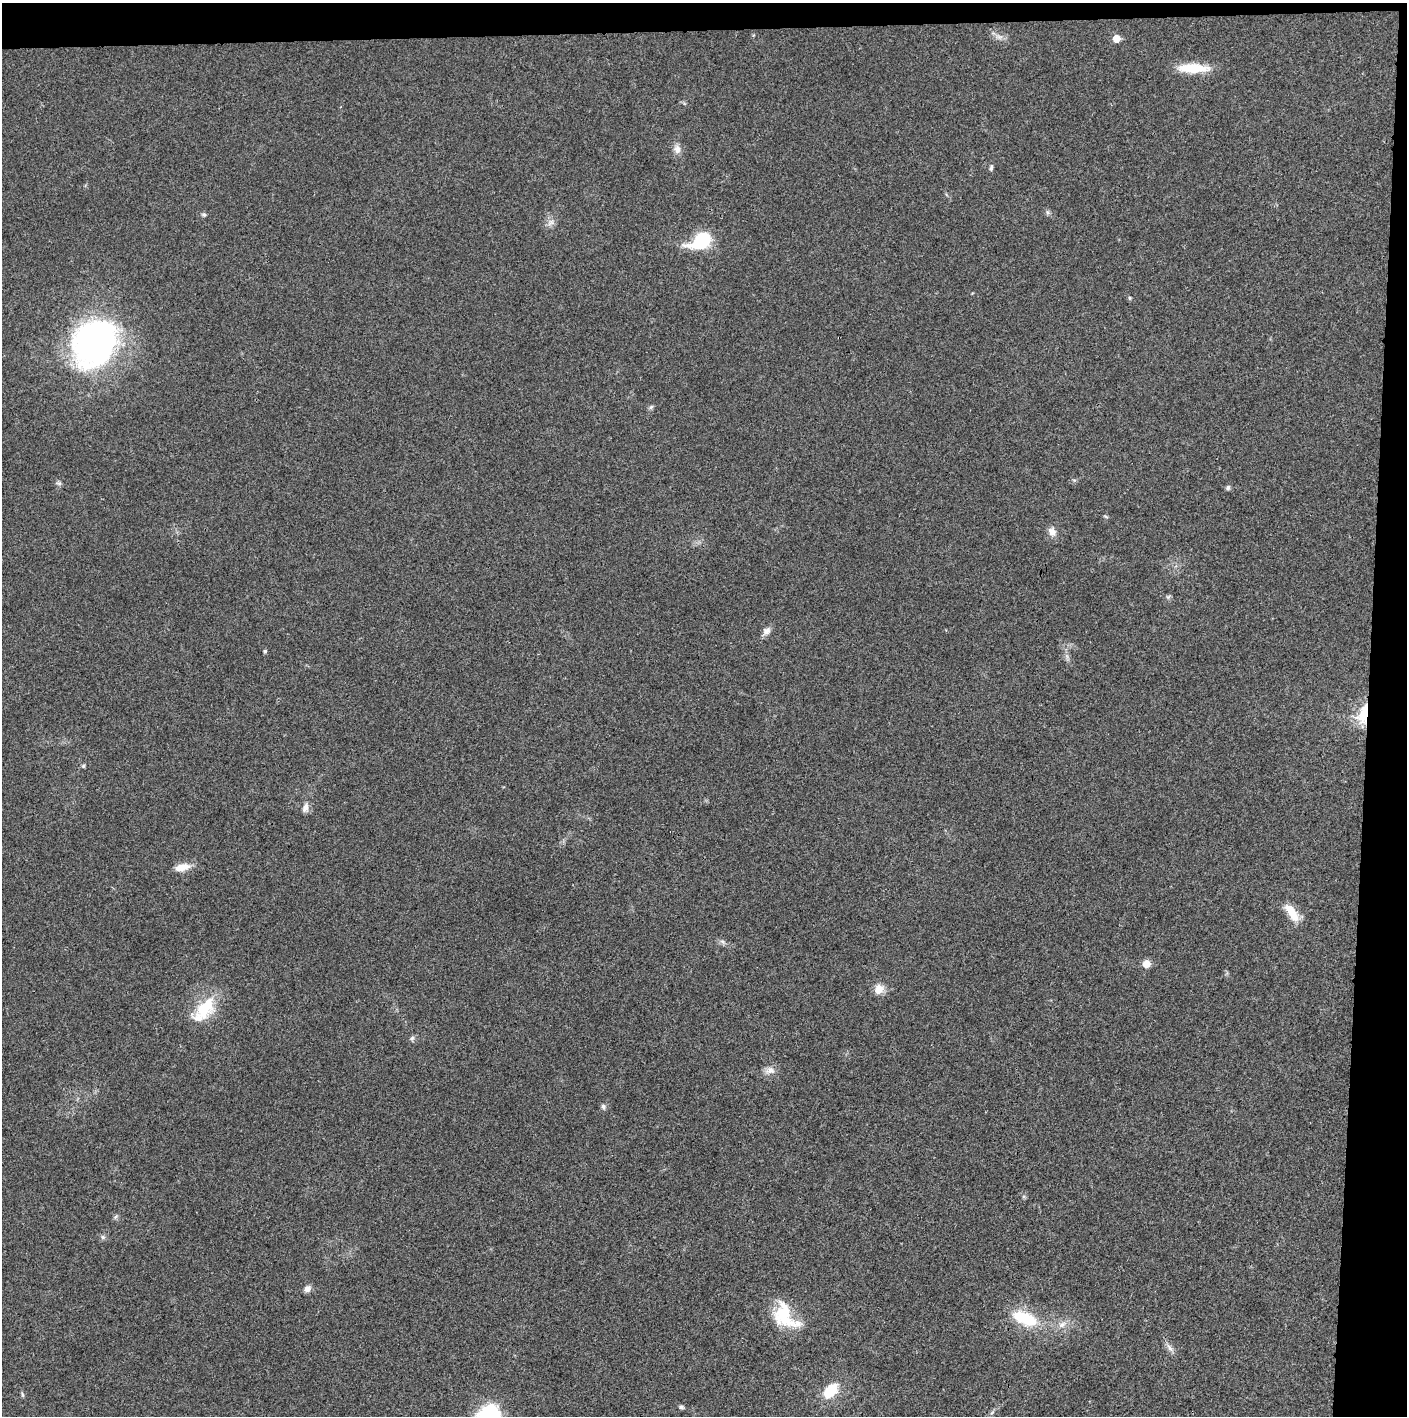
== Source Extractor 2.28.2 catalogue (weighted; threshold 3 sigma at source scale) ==
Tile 3 of 3 x 3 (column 3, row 1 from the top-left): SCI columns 2814-4218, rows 2830-4243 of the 4220 x 4243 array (HDU 1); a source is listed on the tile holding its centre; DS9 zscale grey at full resolution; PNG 1409 x 1418 px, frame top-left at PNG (2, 3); no overlay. Shown black and unused: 5% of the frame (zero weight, under 3 of 4 exposures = <1% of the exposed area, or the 3 px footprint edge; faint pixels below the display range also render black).
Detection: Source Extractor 2.28.2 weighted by HDU 2 'WHT'; one run over the whole footprint, this tile lists its part. Background 0.0195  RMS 0.0041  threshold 0.0185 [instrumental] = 3 sigma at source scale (4.5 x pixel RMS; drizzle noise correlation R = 1.50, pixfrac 1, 0.05/0.05 arcsec/px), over >= 5 px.
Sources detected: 44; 1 inside a brighter listed object's ellipse — not listed separately; the other 43 listed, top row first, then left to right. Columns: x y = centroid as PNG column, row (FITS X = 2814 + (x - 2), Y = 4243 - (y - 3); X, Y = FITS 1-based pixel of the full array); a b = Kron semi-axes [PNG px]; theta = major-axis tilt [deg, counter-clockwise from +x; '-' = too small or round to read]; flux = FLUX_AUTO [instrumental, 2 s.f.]
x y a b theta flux
999 37 12 6 -13 2.1
1116 38 5 5 - 6.6
1193 68 37 10 -1 12
677 149 12 10 -83 2.7
991 168 9 5 78 0.93
1048 212 7 5 -61 0.89
204 215 6 5 - 0.76
550 222 11 7 39 2.1
701 240 21 12 30 27
1130 298 5 4 - 0.54
94 343 44 36 54 140
651 407 7 5 19 0.87
58 483 9 5 -15 0.94
1228 488 6 5 - 1.1
1106 517 6 4 -20 0.51
1052 532 11 9 -58 3
1168 597 6 6 - 0.77
766 631 12 8 48 2.3
265 651 4 4 - 0.61
1363 714 23 13 71 14
83 766 5 5 - 0.59
305 808 13 7 75 2.2
182 867 20 9 12 4.9
1292 912 26 10 -54 7.4
723 942 8 5 -31 1.1
1146 964 6 6 - 5.8
879 989 13 11 67 4.3
205 1007 35 22 46 16
412 1038 7 6 - 0.94
770 1070 15 9 7 2.9
603 1107 8 6 -63 1.1
115 1217 8 4 33 0.76
103 1237 6 6 - 0.88
307 1289 9 8 - 2
785 1316 35 21 -50 20
1025 1318 35 17 -23 18
1062 1324 14 8 33 3.1
1170 1348 15 6 -51 2.1
831 1391 21 13 47 11
22 1395 7 3 -81 0.63
681 1407 7 4 -8 0.87
493 1412 26 17 -55 16
992 1412 6 4 21 0.66
Overlapping masked pixels (flux is a lower limit): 1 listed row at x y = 1363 714
Isophote crosses this tile's border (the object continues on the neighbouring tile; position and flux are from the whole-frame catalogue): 1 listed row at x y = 493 1412